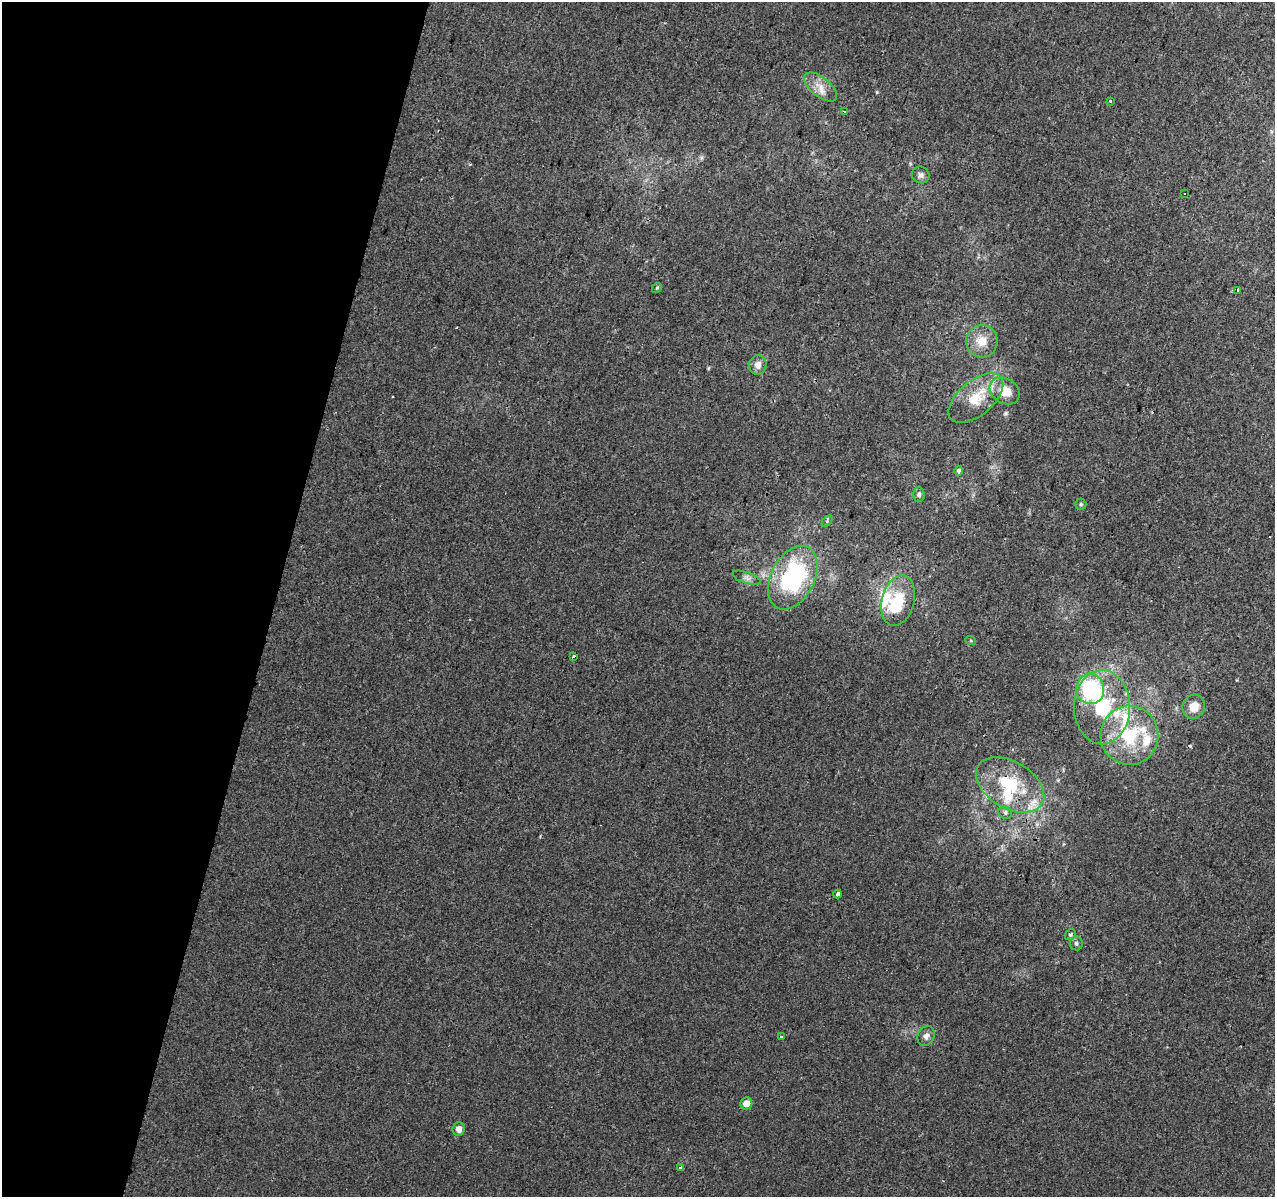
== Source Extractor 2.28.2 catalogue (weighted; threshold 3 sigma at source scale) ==
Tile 9 of 4 x 4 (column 1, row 3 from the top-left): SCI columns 18-1290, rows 1520-2714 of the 5117 x 5367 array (HDU 1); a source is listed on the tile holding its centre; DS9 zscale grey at full resolution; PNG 1277 x 1199 px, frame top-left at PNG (2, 2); each listed source drawn as its Kron ellipse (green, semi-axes under 4 px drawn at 4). Shown black and unused: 22% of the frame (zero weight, under 2 of 3 exposures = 2% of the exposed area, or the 3 px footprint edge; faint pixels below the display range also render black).
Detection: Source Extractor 2.28.2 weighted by HDU 2 'WHT'; one run over the whole footprint, this tile lists its part. Background 0.0025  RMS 0.0034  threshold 0.0154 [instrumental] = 3 sigma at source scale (4.5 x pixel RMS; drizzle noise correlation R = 1.50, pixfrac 1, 0.0396/0.0396 arcsec/px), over >= 5 px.
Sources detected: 44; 1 inside a brighter object's white glare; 1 cosmic-ray / hot-pixel residue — neither listed nor drawn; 8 inside a brighter listed object's ellipse — not listed separately; the other 34 listed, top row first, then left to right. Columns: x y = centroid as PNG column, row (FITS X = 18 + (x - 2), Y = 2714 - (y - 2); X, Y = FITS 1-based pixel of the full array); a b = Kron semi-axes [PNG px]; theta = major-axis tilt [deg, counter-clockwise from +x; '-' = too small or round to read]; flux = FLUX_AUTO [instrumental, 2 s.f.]
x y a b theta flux
821 87 19 9 -38 3.9
1110 101 3 3 - 2.6
844 111 3 2 - 0.33
921 175 9 8 - 1.3
1184 194 3 3 - 0.55
657 288 5 4 - 0.49
1238 290 3 3 - 0.87
982 341 16 16 - 5.1
758 365 9 8 - 2.4
1005 391 16 12 -33 6.2
976 398 32 17 40 11
959 471 5 4 - 0.75
919 494 7 6 - 0.94
1081 504 5 5 - 0.58
827 521 6 4 46 0.52
746 578 15 5 -19 1.5
793 578 34 21 62 44
898 601 25 16 75 13
971 641 5 3 - 0.35
573 656 3 3 - 1.2
1090 689 15 14 - 35
1102 707 37 28 -90 26
1194 707 12 11 - 4.3
1129 735 29 29 - 22
1010 785 37 23 -31 19
1005 812 7 6 - 0.92
838 894 4 3 - 1.8
1070 935 6 4 51 0.73
1076 943 7 6 - 0.89
926 1036 10 8 66 1.7
781 1037 3 3 - 0.45
746 1104 6 6 - 3.4
459 1129 7 6 - 2.2
681 1167 3 3 - 1